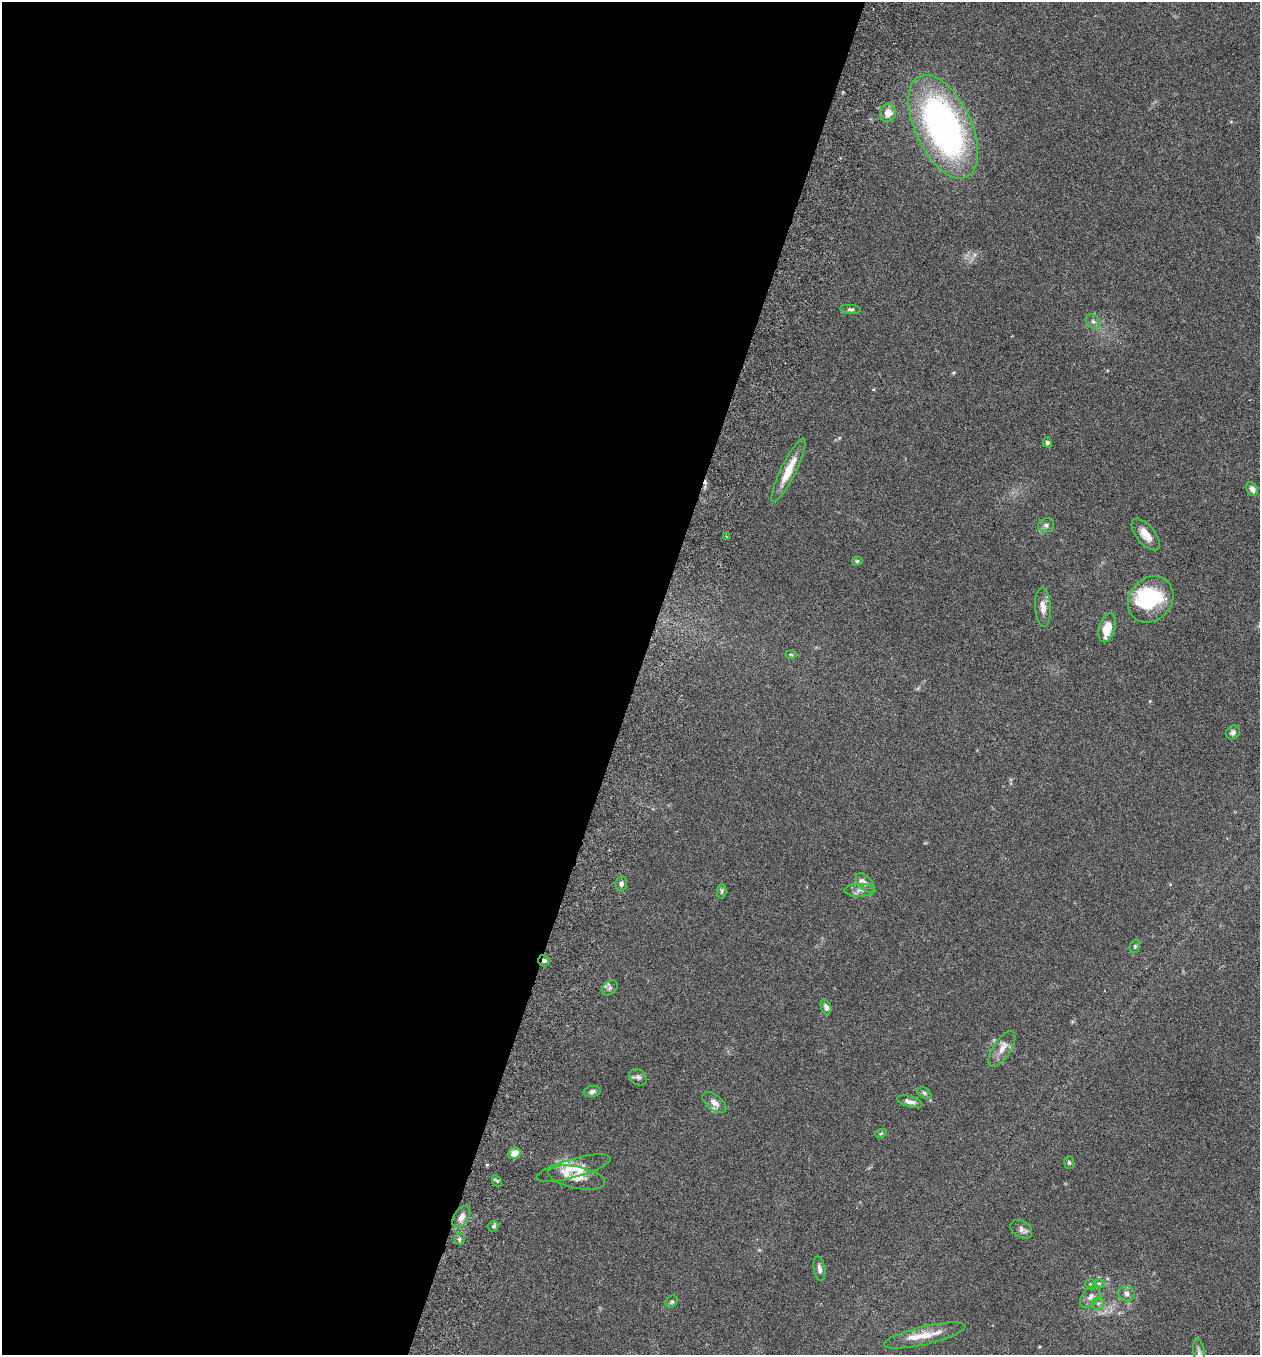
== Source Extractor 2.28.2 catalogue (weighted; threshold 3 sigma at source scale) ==
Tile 5 of 4 x 4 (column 1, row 2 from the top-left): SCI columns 192-1449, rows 2737-4089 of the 5545 x 5467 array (HDU 1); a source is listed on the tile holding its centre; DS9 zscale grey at full resolution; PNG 1262 x 1357 px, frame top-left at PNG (2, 2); each listed source drawn as its Kron ellipse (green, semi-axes under 4 px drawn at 4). Shown black and unused: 50% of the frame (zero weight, under 3 of 6 exposures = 3% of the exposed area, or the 3 px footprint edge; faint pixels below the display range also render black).
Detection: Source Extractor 2.28.2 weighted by HDU 2 'WHT'; one run over the whole footprint, this tile lists its part. Background 0.0188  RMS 0.002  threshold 0.00818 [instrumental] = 3 sigma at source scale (4.09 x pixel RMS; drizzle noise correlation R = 1.36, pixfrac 0.8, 0.05/0.05 arcsec/px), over >= 5 px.
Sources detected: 57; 1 inside a brighter object's white glare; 1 cosmic-ray / hot-pixel residue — neither listed nor drawn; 6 inside a brighter listed object's ellipse — not listed separately; the other 49 listed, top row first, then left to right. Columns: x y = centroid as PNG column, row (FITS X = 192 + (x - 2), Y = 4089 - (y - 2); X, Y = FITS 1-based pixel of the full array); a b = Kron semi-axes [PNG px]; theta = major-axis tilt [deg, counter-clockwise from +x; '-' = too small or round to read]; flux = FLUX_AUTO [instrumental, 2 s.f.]
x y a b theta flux
888 113 9 8 - 1.9
943 127 56 28 -65 64
850 309 10 4 -4 0.42
1093 322 8 6 -48 0.51
1047 442 5 4 - 0.45
789 470 35 7 64 4
1252 489 7 5 -61 0.85
1046 525 8 7 - 0.61
1146 534 19 9 -51 2.2
726 537 3 3 - 0.2
857 561 5 4 - 0.29
1151 599 25 21 48 12
1043 607 19 8 -86 1.5
1107 628 15 8 74 3
791 654 5 3 - 0.19
1233 733 7 6 - 0.52
621 883 7 6 - 0.56
865 883 12 6 -48 0.73
860 890 15 6 0 0.97
722 891 7 4 86 0.35
1135 946 7 5 75 0.29
544 961 6 6 - 0.49
610 988 9 6 41 0.54
826 1007 7 5 -67 0.74
1002 1049 20 8 57 1.9
638 1077 9 7 -38 0.62
592 1091 8 5 10 0.65
924 1093 7 5 -28 0.39
714 1102 14 7 -37 1.3
910 1102 13 5 -16 0.89
881 1133 6 3 19 0.21
514 1153 6 5 - 2
1069 1162 6 5 - 0.35
574 1168 38 9 15 3.6
577 1177 29 11 -11 3
497 1181 6 4 -56 0.25
461 1217 12 7 58 1.1
493 1226 6 4 45 0.33
1021 1229 12 8 -32 0.77
459 1239 6 5 - 0.38
819 1269 12 5 -81 0.76
1090 1284 5 5 - 0.35
1099 1284 6 4 0 0.28
1126 1294 8 7 - 0.84
1091 1296 13 8 50 1
672 1302 7 5 50 0.36
1098 1303 6 5 - 0.42
925 1335 42 9 13 3.7
1199 1352 13 5 -81 0.63
Overlapping masked pixels (flux is a lower limit): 1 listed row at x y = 544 961